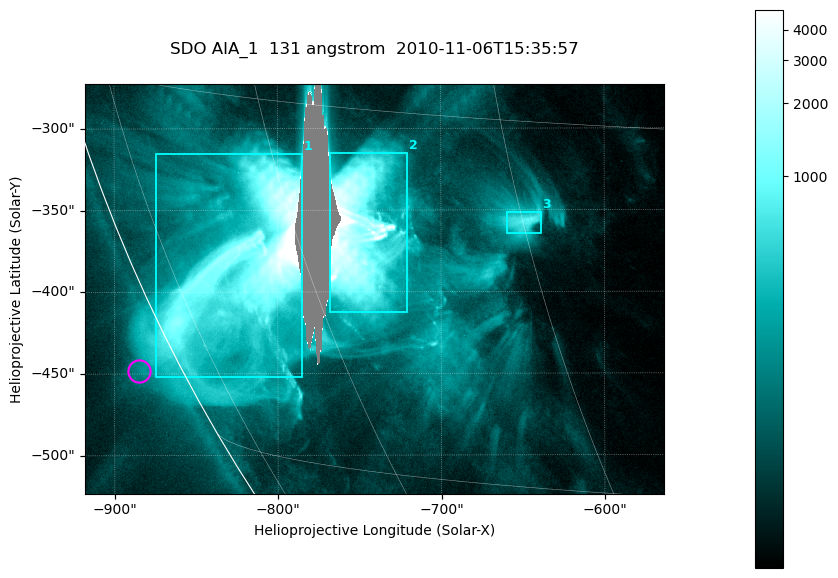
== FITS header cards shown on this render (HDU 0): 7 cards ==
TELESCOP= 'SDO     '           /
INSTRUME= 'AIA_1   '           /
WAVELNTH=                  131 /
WAVEUNIT= 'angstrom'           /
DATE-OBS= '2010-11-06T15:35:57.62' /
CTYPE1  = 'HPLN-TAN'           /
CTYPE2  = 'HPLT-TAN'           /

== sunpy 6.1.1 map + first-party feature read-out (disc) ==
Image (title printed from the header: SDO AIA_1  131 angstrom  2010-11-06T15:35:57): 590 x 417 px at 0.601 arcsec/px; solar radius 968 arcsec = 1612 px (partial field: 2.6% of the solar disc is inside the frame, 86% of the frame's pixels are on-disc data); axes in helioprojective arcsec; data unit not stated in the header (colour bar unlabelled)
Pointing: header CRPIX1/2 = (2045.07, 2040.72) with CRVAL1/2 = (0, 0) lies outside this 590 x 417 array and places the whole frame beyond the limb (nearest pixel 1.35 R_sun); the SolarSoft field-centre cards XCEN/YCEN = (-740.6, -398.3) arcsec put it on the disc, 766 arcsec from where CRPIX/CRVAL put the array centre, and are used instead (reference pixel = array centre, CRVAL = XCEN/YCEN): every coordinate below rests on XCEN/YCEN
Orientation: roll -0.139 deg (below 1 deg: not rotated)
Missing data: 3.0% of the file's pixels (3.6% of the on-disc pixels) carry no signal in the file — constant fill value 16383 (padding / dropout), within Tx -790..-760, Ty -444..-272 arcsec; drawn neutral grey and excluded from every search
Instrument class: DISC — disc imager (sunpy class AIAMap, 131 A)
Bright regions (active regions / flare kernels): reference = the on-disc median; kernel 5 px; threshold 5 sigma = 393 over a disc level ~74.5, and >= 1.15x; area >= 246 px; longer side >= 5 px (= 3 arcsec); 3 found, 3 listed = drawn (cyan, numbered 1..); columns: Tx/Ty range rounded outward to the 2 arcsec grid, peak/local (2 s.f.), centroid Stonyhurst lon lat
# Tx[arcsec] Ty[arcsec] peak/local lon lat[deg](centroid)
1 -876..-784 -452..-314 185 -66 -22
2 -768..-720 -414..-314 196 -55 -20
3 -660..-638 -364..-350 11 -45 -19
Off-limb structures (1.02-1.3 R_sun): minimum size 123 px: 2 found; the strongest spans PA ~115..120 deg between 1.02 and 1.04 R_sun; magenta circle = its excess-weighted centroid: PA ~115 deg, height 1.02 R_sun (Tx ~-886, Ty ~-448 arcsec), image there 2.5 x the reference